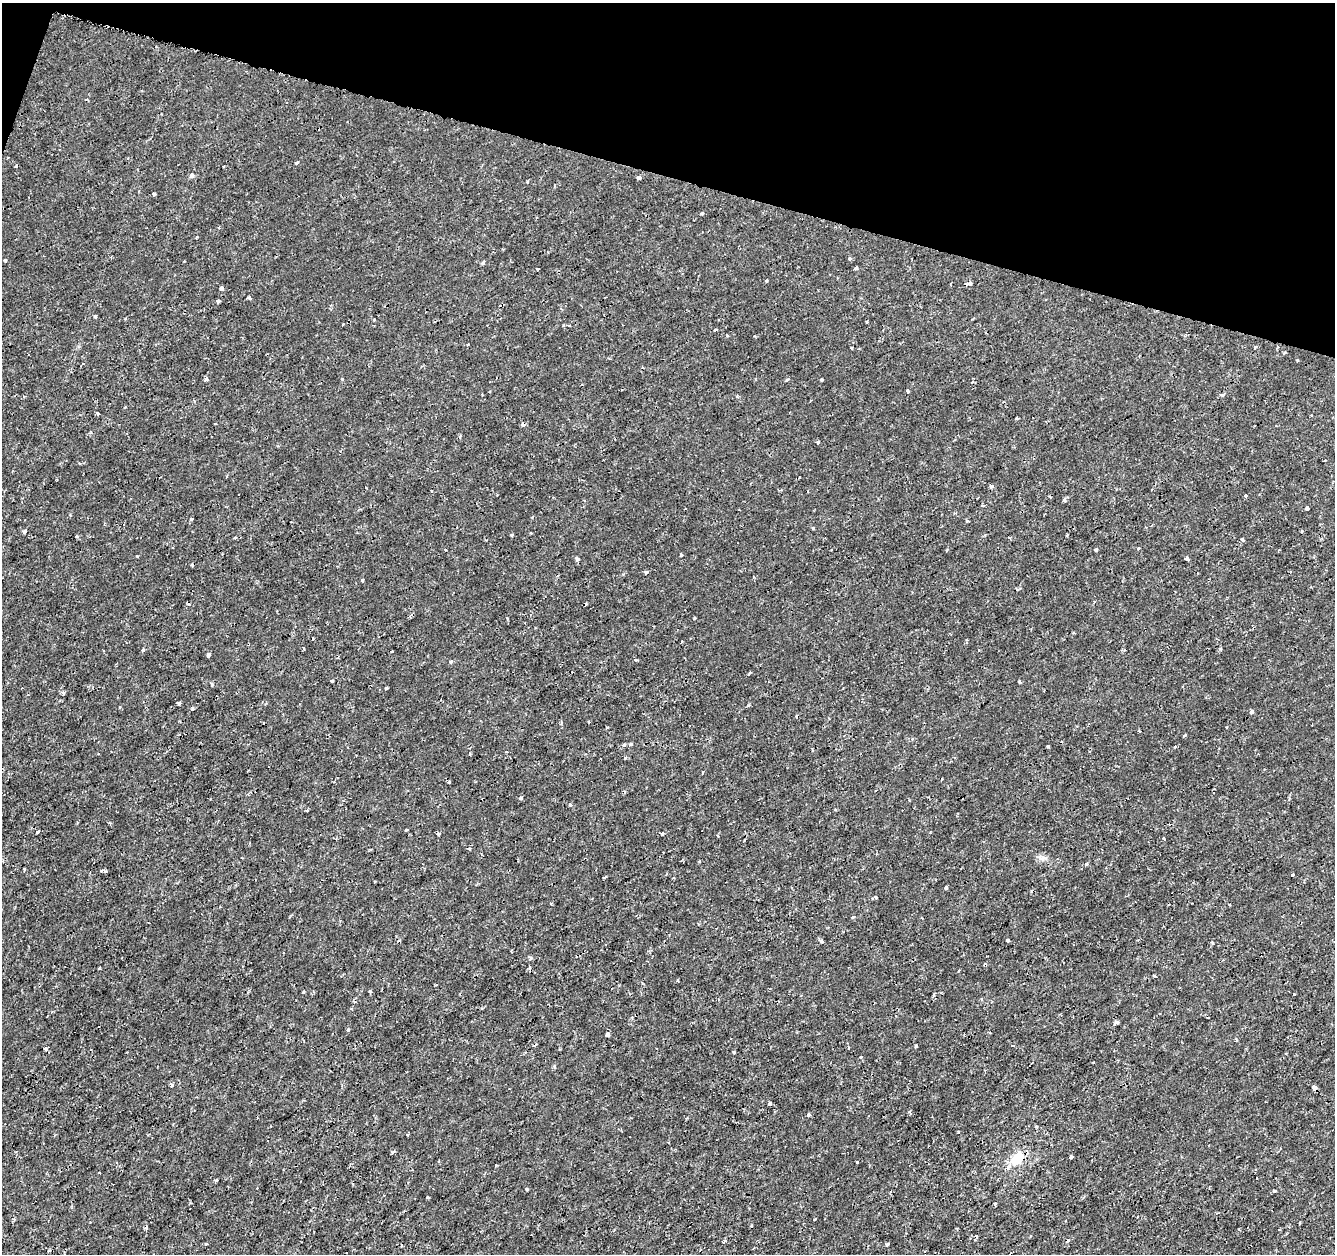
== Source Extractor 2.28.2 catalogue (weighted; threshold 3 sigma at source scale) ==
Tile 2 of 4 x 4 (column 2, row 1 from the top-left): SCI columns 1334-2666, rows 3975-5226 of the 5339 x 5500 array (HDU 1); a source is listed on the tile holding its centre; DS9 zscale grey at full resolution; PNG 1337 x 1256 px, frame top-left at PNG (2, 3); no overlay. Shown black and unused: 14% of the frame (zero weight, under 2 of 3 exposures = <1% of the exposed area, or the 3 px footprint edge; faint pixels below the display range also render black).
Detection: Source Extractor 2.28.2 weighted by HDU 2 'WHT'; one run over the whole footprint, this tile lists its part. Background 1.41e-04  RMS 0.0011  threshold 0.00507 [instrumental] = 3 sigma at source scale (4.5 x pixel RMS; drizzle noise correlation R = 1.50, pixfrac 1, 0.0396/0.0396 arcsec/px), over >= 5 px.
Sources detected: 139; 15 cosmic-ray / hot-pixel residue — not listed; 1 inside a brighter listed object's ellipse — not listed separately; the other 123 listed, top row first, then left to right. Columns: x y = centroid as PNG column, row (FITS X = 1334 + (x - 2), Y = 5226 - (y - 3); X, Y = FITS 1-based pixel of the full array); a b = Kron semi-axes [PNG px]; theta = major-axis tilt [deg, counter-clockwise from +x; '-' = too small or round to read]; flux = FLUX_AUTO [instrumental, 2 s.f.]
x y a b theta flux
297 162 4 3 - 0.22
16 166 3 3 - 0.52
192 175 5 4 - 0.23
639 178 4 3 - 0.28
154 194 3 3 - 0.19
702 213 4 3 - 0.19
850 258 3 3 - 0.3
5 260 3 3 - 0.24
482 263 6 3 69 0.14
856 268 4 3 - 0.62
538 269 3 2 - 0.17
766 281 3 3 - 0.2
970 283 5 4 - 0.27
221 288 4 4 - 0.29
249 297 4 3 - 0.18
218 301 4 3 - 0.2
95 316 3 3 - 0.29
374 320 3 2 - 0.11
716 329 5 2 - 0.11
851 348 3 2 - 0.13
1284 353 3 3 - 0.19
83 364 3 3 - 0.16
206 379 5 4 - 0.23
342 379 4 3 - 0.098
821 380 3 3 - 0.23
908 391 3 3 - 0.18
1222 395 5 3 - 0.13
97 413 3 2 - 0.22
1017 418 3 2 - 0.14
818 442 3 3 - 0.27
800 477 3 2 - 0.089
991 486 4 4 - 0.22
1246 496 4 3 - 0.18
983 505 3 3 - 0.17
1307 508 4 3 - 0.29
191 519 4 3 - 0.11
24 532 4 4 - 0.37
512 535 4 3 - 0.17
76 536 3 3 - 0.12
235 537 3 3 - 0.17
1009 537 4 3 - 0.1
1242 540 4 3 - 0.16
1138 548 4 3 - 0.15
1096 550 4 3 - 0.38
681 555 3 2 - 0.13
1187 558 4 3 - 0.36
577 559 5 4 - 0.38
646 572 5 4 - 0.15
363 580 3 3 - 0.17
507 618 3 3 - 0.12
694 618 3 3 - 0.13
681 642 4 2 - 0.093
304 648 3 3 - 0.12
1220 648 4 3 - 0.11
143 650 4 3 - 0.15
392 651 3 2 - 0.13
209 655 5 4 - 0.22
451 661 4 3 - 0.17
749 673 4 3 - 0.1
332 681 3 2 - 0.13
1019 682 3 3 - 0.27
212 685 4 3 - 0.13
387 688 3 3 - 0.44
63 693 3 3 - 0.35
179 703 3 3 - 0.2
192 709 3 3 - 0.31
1252 712 4 3 - 0.44
607 727 3 2 - 0.18
1185 735 4 2 - 0.12
631 744 4 3 - 0.21
624 745 4 3 - 0.23
1048 746 3 3 - 0.11
1174 747 4 3 - 0.1
625 758 3 3 - 0.28
449 782 5 3 - 0.1
521 798 3 3 - 0.29
570 805 4 4 - 0.15
307 811 3 3 - 0.12
407 830 4 3 - 0.09
37 832 3 2 - 0.14
662 834 3 3 - 0.17
1164 838 3 2 - 0.1
1043 858 11 6 5 0.42
1087 863 5 4 - 0.16
24 870 3 2 - 0.16
101 871 3 2 - 0.17
105 871 3 3 - 0.19
1292 875 3 3 - 0.43
605 877 3 3 - 0.11
946 888 3 3 - 0.52
875 897 4 3 - 0.15
853 917 4 3 - 0.11
1007 940 4 3 - 0.32
821 942 6 3 -8 0.16
1212 943 5 3 - 0.11
529 967 4 3 - 0.12
304 992 3 2 - 0.15
370 992 3 3 - 0.37
1294 994 3 3 - 0.17
1117 1022 4 3 - 0.27
348 1030 4 3 - 0.14
608 1034 4 3 - 0.61
916 1046 3 3 - 0.57
46 1049 4 4 - 0.22
734 1052 4 3 - 0.12
860 1057 3 3 - 0.15
172 1085 5 4 - 0.16
1314 1087 4 4 - 0.85
770 1103 3 3 - 0.34
808 1115 3 3 - 0.74
958 1131 3 2 - 0.09
1071 1157 3 3 - 0.44
1017 1159 20 12 38 2
857 1162 2 2 - 0.09
526 1189 3 3 - 0.12
1274 1191 3 3 - 0.17
428 1197 3 3 - 0.53
815 1219 3 2 - 0.11
725 1240 3 3 - 0.2
722 1242 3 3 - 0.25
206 1244 3 3 - 0.14
887 1244 4 3 - 0.26
49 1250 4 3 - 0.12
Overlapping masked pixels (flux is a lower limit): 1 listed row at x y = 1314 1087
Unlisted compact peaks at least as high as the median listed source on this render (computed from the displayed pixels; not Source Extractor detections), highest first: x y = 1064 500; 1297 360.